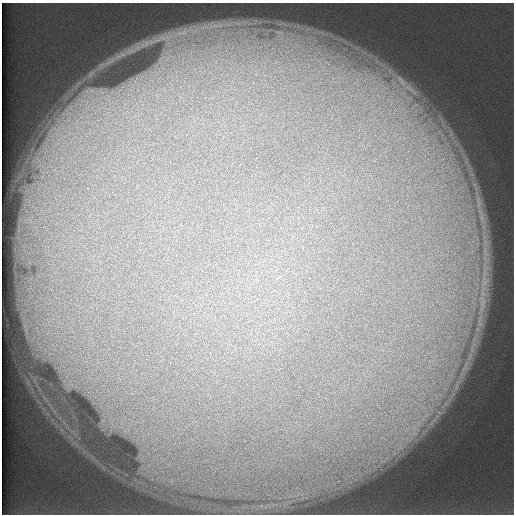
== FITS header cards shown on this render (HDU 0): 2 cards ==
NAXIS1  =                  512 /
NAXIS2  =                  512 /

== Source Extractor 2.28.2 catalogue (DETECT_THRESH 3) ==
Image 512 x 512 px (HDU 0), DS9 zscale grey, 1 PNG px = 1 image px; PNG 516 x 516 px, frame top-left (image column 1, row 512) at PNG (2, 3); no overlay
Background 124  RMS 5.6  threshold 16.7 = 3 sigma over >= 5 px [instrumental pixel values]
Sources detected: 3; all 3 listed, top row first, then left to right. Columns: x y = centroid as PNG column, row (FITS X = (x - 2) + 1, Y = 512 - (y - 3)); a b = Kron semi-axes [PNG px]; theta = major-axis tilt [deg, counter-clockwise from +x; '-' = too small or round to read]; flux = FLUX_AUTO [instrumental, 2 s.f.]
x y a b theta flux
182 33 24 6 9 5200
409 88 21 11 -34 7600
415 106 18 6 41 3600